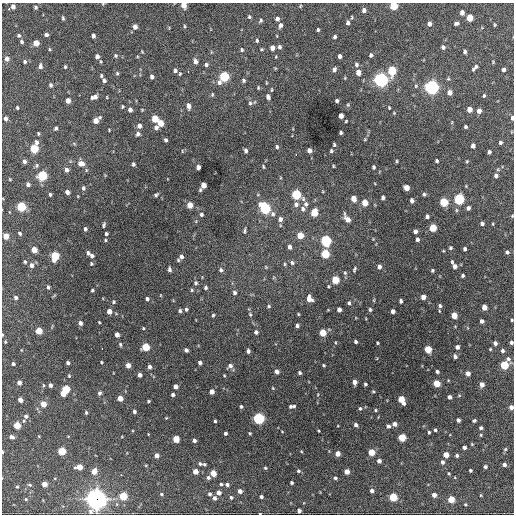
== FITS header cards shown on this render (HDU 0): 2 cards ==
NAXIS1  =                  512 / Axis length
NAXIS2  =                  512 / Axis length

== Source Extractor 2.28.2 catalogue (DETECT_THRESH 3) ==
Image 512 x 512 px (HDU 0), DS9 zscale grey, 1 PNG px = 1 image px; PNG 516 x 516 px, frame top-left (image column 1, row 512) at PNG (2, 3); no overlay
Background 1500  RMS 35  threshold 105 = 3 sigma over >= 5 px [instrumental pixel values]
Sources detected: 372; all 372 listed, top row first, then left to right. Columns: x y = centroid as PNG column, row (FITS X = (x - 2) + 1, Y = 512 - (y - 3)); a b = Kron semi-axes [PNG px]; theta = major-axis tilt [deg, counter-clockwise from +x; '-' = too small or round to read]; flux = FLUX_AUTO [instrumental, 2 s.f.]
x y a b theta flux
184 5 5 4 - 2.4e+04
13 6 4 4 - 9.4e+03
300 6 4 2 - 1.9e+03
393 6 5 5 - 7.9e+04
35 7 4 4 - 3.5e+03
9 9 3 2 - 2.3e+03
364 10 4 4 - 8.5e+03
462 13 5 4 - 1.2e+04
249 17 5 5 - 3.6e+03
351 17 5 2 - 2.2e+03
63 18 6 3 -80 3.3e+03
470 18 5 4 - 4.6e+04
277 19 5 4 - 7.2e+03
261 21 5 4 - 3.8e+03
348 23 5 4 - 6.2e+03
456 23 6 4 18 5.3e+03
429 24 4 4 - 1.1e+04
280 25 6 4 75 7.1e+03
495 25 4 3 - 2.4e+03
184 26 5 3 - 2.4e+03
135 27 5 4 - 1.1e+04
318 30 3 3 - 3.5e+03
19 35 4 4 - 4.0e+03
46 35 4 3 - 5.8e+03
93 36 4 4 - 7.7e+03
335 37 4 3 - 4.9e+03
257 41 5 4 - 3.1e+03
22 42 4 3 - 3.9e+03
36 43 5 4 - 3.1e+04
279 47 5 4 - 5.4e+03
443 47 5 4 - 5.6e+03
272 48 5 4 - 1.4e+04
49 49 5 3 - 2.4e+03
261 49 4 3 - 2.3e+03
242 50 5 4 - 3.3e+03
142 52 5 3 - 1.9e+03
465 52 4 3 - 5.6e+03
371 55 5 4 - 4.6e+03
97 56 6 5 - 9.9e+03
115 56 5 5 - 3.4e+03
340 56 4 4 - 7.4e+03
7 59 5 5 - 8.5e+03
195 61 5 4 - 1.0e+04
25 62 4 4 - 3.4e+03
356 64 6 5 - 5.0e+03
206 65 5 4 - 4.9e+03
40 66 6 4 -85 6.5e+03
65 67 3 3 - 3.0e+03
475 67 8 3 50 6.9e+03
334 69 6 4 66 7.0e+03
503 69 4 3 - 7.7e+03
175 70 5 4 - 5.3e+03
392 70 6 5 - 1.2e+05
188 71 3 2 - 3.4e+03
358 72 6 5 - 1.6e+04
117 73 5 4 - 3.5e+03
180 74 4 3 - 2.4e+03
101 76 5 4 - 2.8e+03
152 77 4 4 - 8.2e+03
224 77 5 5 - 1.9e+05
345 78 3 3 - 1.9e+03
104 80 5 4 - 5.4e+03
243 80 5 4 - 4.0e+03
381 80 6 5 - 7.8e+05
219 82 6 6 - 7.3e+03
51 85 5 4 - 4.8e+03
416 86 5 4 - 3.0e+03
431 87 6 5 - 7.4e+05
258 88 5 4 - 2.4e+03
272 90 6 3 90 2.2e+03
450 92 5 5 - 1.5e+04
212 94 5 4 - 2.8e+03
484 95 4 3 - 2.8e+03
94 97 7 5 22 1.1e+04
107 97 4 2 - 1.8e+03
268 97 5 4 - 7.5e+03
68 101 5 4 - 1.6e+04
337 101 4 3 - 4.7e+03
250 103 6 5 - 4.1e+03
348 105 5 4 - 2.6e+03
188 106 6 4 -78 1.1e+04
123 107 4 4 - 2.6e+03
17 108 3 3 - 3.1e+03
389 108 4 3 - 2.0e+03
469 109 5 4 - 2.1e+04
130 110 4 4 - 9.9e+03
479 111 5 4 - 1.2e+04
394 113 4 3 - 1.9e+03
341 116 5 4 - 1.5e+04
6 118 4 4 - 6.7e+03
512 118 5 3 - 7.3e+03
155 119 5 4 - 5.2e+04
96 120 6 4 45 2.3e+04
346 121 3 2 - 2.1e+03
160 123 5 4 - 3.4e+04
139 126 5 5 - 1.0e+04
465 127 3 3 - 3.9e+03
56 128 4 3 - 4.2e+03
156 128 5 5 - 7.0e+03
341 133 3 3 - 4.0e+03
38 134 3 3 - 2.8e+03
138 134 5 4 - 6.6e+03
365 139 5 4 - 2.2e+03
166 140 4 3 - 3.8e+03
36 142 6 4 -69 6.1e+03
500 142 4 4 - 4.3e+03
334 145 4 3 - 3.1e+03
473 146 4 4 - 9.9e+03
277 147 5 4 - 4.0e+03
34 148 5 5 - 1.1e+05
309 150 4 4 - 1.1e+04
182 151 4 2 - 1.4e+03
246 151 4 3 - 5.4e+03
331 151 4 3 - 3.5e+03
489 152 4 3 - 5.3e+03
296 155 3 2 - 4.5e+03
24 161 5 4 - 6.3e+03
396 161 5 3 - 2.5e+03
437 161 4 3 - 4.1e+03
467 161 4 3 - 2.3e+03
81 164 6 5 - 1.9e+04
133 164 4 3 - 4.3e+03
37 166 6 5 - 4.0e+03
333 166 3 2 - 2.0e+03
198 167 4 4 - 1.1e+04
263 167 5 3 - 2.4e+03
373 167 4 3 - 4.0e+03
66 170 5 5 - 8.1e+03
496 175 5 4 - 6.4e+03
42 176 5 5 - 1.7e+05
10 179 4 3 - 1.9e+03
28 184 4 4 - 7.3e+03
203 186 7 4 61 2.8e+04
83 188 6 4 -81 4.7e+03
406 188 5 4 - 1.8e+04
67 192 4 4 - 1.0e+04
50 194 4 3 - 3.5e+03
424 194 5 5 - 3.9e+03
156 195 5 4 - 4.0e+03
296 195 6 5 - 1.6e+05
383 197 4 4 - 6.0e+03
353 199 5 4 - 2.0e+04
459 199 5 5 - 2.4e+05
412 200 4 4 - 7.7e+03
444 202 5 5 - 9.8e+04
365 203 5 4 - 3.8e+04
296 204 7 6 - 8.7e+03
306 204 6 6 - 6.5e+03
190 205 5 4 - 3.2e+04
21 207 5 5 - 1.4e+05
265 208 7 5 -61 2.3e+05
468 208 5 4 - 7.1e+03
303 209 7 6 - 7.3e+03
314 213 5 5 - 6.5e+04
201 214 4 4 - 4.5e+03
273 214 7 6 - 6.4e+03
512 216 4 3 - 2.1e+03
427 217 4 4 - 5.9e+03
280 219 5 5 - 9.0e+03
347 219 8 4 -55 1.6e+04
482 223 4 4 - 6.2e+03
493 224 4 3 - 1.9e+03
104 225 7 4 73 4.3e+03
280 225 5 3 - 2.0e+03
433 228 5 4 - 6.7e+04
85 229 5 4 - 5.3e+03
244 231 7 3 83 3.7e+03
415 231 4 4 - 8.4e+03
20 233 4 3 - 4.6e+03
106 234 4 3 - 4.6e+03
300 235 5 4 - 4.2e+04
6 236 5 4 - 3.1e+04
417 239 4 3 - 6.5e+03
105 240 4 4 - 2.6e+03
326 241 6 5 - 2.4e+05
289 247 5 4 - 8.5e+03
450 248 4 3 - 3.6e+03
465 249 4 3 - 5.0e+03
34 250 5 4 - 3.0e+04
507 252 4 4 - 4.8e+03
88 253 5 4 - 6.1e+03
325 254 5 5 - 1.0e+05
55 256 6 5 - 1.0e+05
92 256 5 5 - 5.7e+03
181 257 7 6 - 9.2e+03
25 262 4 3 - 3.0e+03
91 263 5 5 - 3.7e+03
292 263 6 5 - 4.7e+03
284 264 5 3 - 2.5e+03
31 265 5 5 - 9.0e+03
454 266 8 4 -61 1.2e+04
266 267 5 3 - 2.0e+03
379 267 5 4 - 8.2e+03
169 269 6 4 -81 6.1e+03
354 269 6 3 72 3.3e+03
221 270 6 5 - 5.7e+03
432 270 3 3 - 3.5e+03
345 273 5 5 - 3.7e+03
462 276 3 3 - 3.6e+03
335 280 5 5 - 7.2e+04
196 283 6 5 - 4.4e+03
48 287 4 3 - 4.3e+03
205 287 6 5 - 4.9e+03
92 290 3 3 - 3.8e+03
192 290 5 4 - 2.8e+03
234 293 5 5 - 5.6e+03
16 297 4 3 - 4.9e+03
423 297 4 4 - 1.8e+04
147 299 4 4 - 5.6e+03
309 299 6 5 - 2.0e+04
401 301 4 3 - 4.5e+03
114 302 5 5 - 3.7e+03
349 303 5 4 - 3.9e+03
269 306 5 4 - 3.1e+03
440 306 6 5 - 4.8e+03
484 307 4 4 - 2.0e+04
186 309 5 4 - 4.2e+03
370 309 5 4 - 3.8e+03
339 310 4 4 - 1.1e+04
109 311 5 4 - 1.8e+04
180 311 5 4 - 4.5e+03
393 311 4 4 - 8.9e+03
250 314 5 4 - 3.1e+03
298 314 4 3 - 1.9e+03
213 315 4 4 - 3.2e+03
454 315 5 4 - 3.5e+04
512 320 3 2 - 2.5e+03
482 321 4 4 - 7.6e+03
99 322 4 2 - 2.0e+03
80 323 4 4 - 1.0e+04
297 325 4 3 - 6.0e+03
143 328 4 3 - 2.3e+03
39 331 5 4 - 4.3e+04
256 332 4 4 - 6.1e+03
323 333 5 4 - 4.7e+04
117 335 4 4 - 1.4e+04
5 342 3 2 - 2.1e+03
356 342 4 3 - 4.3e+03
511 342 4 3 - 4.9e+03
377 343 3 3 - 2.3e+03
495 343 4 4 - 7.3e+03
120 344 6 4 -75 3.4e+03
145 347 5 5 - 7.8e+04
457 347 4 4 - 9.4e+03
102 349 2 2 - 2.6e+03
428 349 5 4 - 6.0e+04
490 349 3 3 - 2.0e+03
186 350 4 4 - 6.7e+03
248 351 5 4 - 5.3e+03
502 351 4 3 - 5.3e+03
455 356 4 4 - 6.0e+03
508 359 8 6 -57 7.0e+03
101 362 3 3 - 2.4e+03
68 363 4 3 - 4.8e+03
200 363 4 4 - 6.2e+03
13 364 4 3 - 5.0e+03
128 365 4 4 - 1.7e+04
324 365 3 3 - 2.6e+03
504 365 5 5 - 1.0e+05
230 366 6 6 - 8.6e+03
149 367 5 4 - 7.3e+03
277 372 5 4 - 1.1e+04
437 372 4 3 - 4.9e+03
300 373 4 4 - 4.3e+03
468 373 4 4 - 1.3e+04
140 375 4 4 - 9.9e+03
224 375 3 3 - 2.0e+03
69 376 5 4 - 2.7e+03
354 382 4 4 - 1.3e+04
19 383 4 4 - 1.0e+04
436 383 5 4 - 5.1e+04
365 384 3 3 - 3.6e+03
482 384 4 4 - 1.3e+04
43 385 5 3 - 2.2e+03
50 385 4 3 - 7.1e+03
176 387 4 4 - 1.1e+04
273 388 4 3 - 2.0e+03
66 389 5 4 - 8.0e+04
373 391 4 3 - 2.3e+03
212 392 4 4 - 1.5e+04
99 393 5 5 - 5.5e+03
63 394 5 4 - 2.6e+04
318 394 4 3 - 1.7e+03
173 395 4 3 - 5.8e+03
450 397 4 4 - 8.1e+03
120 398 4 4 - 2.4e+04
20 400 4 4 - 1.3e+04
401 400 7 4 -62 4.6e+04
148 401 3 3 - 2.7e+03
43 404 4 4 - 2.8e+04
290 406 4 4 - 4.0e+03
294 406 4 3 - 3.0e+03
241 407 4 4 - 3.8e+03
511 407 4 4 - 1.1e+04
360 408 5 4 - 3.2e+03
376 410 3 3 - 2.6e+03
134 411 4 3 - 5.6e+03
86 412 5 3 - 3.2e+03
26 416 6 5 - 6.7e+03
166 418 4 3 - 2.0e+03
258 418 5 5 - 3.4e+05
458 420 4 4 - 7.6e+03
215 421 3 3 - 3.6e+03
474 421 4 3 - 3.6e+03
395 424 4 4 - 1.0e+04
17 425 5 4 - 4.5e+04
356 425 4 4 - 5.6e+03
388 426 5 4 - 4.9e+03
481 428 4 3 - 5.0e+03
435 430 4 3 - 3.2e+03
282 431 4 2 - 1.4e+03
318 431 3 2 - 2.0e+03
429 432 3 3 - 2.9e+03
225 433 4 3 - 5.2e+03
250 433 3 3 - 2.4e+03
481 435 4 4 - 2.1e+03
39 436 4 3 - 1.7e+03
11 437 5 4 - 6.9e+03
402 437 5 5 - 7.0e+04
176 439 5 4 - 5.0e+04
194 440 4 4 - 7.4e+03
464 447 4 3 - 6.7e+03
505 449 5 4 - 2.7e+03
62 451 5 4 - 8.1e+04
2 452 4 2 - 3.0e+03
371 452 5 4 - 4.5e+04
338 454 4 4 - 1.7e+04
156 455 4 4 - 1.2e+04
446 455 4 4 - 2.7e+04
457 455 4 4 - 4.2e+03
379 461 4 4 - 1.0e+04
442 462 4 4 - 5.9e+03
200 464 6 4 -23 4.7e+03
204 464 4 3 - 3.5e+03
146 465 4 2 - 1.8e+03
504 465 4 3 - 7.9e+03
79 467 5 4 - 2.8e+04
485 467 3 3 - 4.5e+03
265 468 4 3 - 2.5e+03
470 470 3 3 - 3.5e+03
94 471 6 5 - 1.8e+04
195 471 4 4 - 2.2e+04
298 471 4 4 - 3.9e+03
347 472 4 4 - 2.0e+04
213 473 5 4 - 3.9e+04
449 473 4 3 - 2.5e+03
208 478 5 5 - 5.5e+03
335 478 4 3 - 4.7e+03
292 483 3 3 - 3.4e+03
44 484 4 4 - 2.2e+04
221 484 4 3 - 2.9e+03
227 484 4 4 - 6.1e+03
30 485 6 4 -8 3.0e+03
17 487 4 4 - 2.7e+03
240 491 4 4 - 9.7e+03
372 491 4 4 - 7.8e+03
218 493 4 4 - 1.1e+04
161 494 5 4 - 3.6e+03
210 494 5 4 - 4.7e+03
434 495 4 4 - 1.2e+04
481 495 4 3 - 1.8e+03
123 496 5 4 - 8.5e+04
231 497 5 4 - 3.8e+03
261 497 4 3 - 5.2e+03
393 497 5 5 - 9.2e+04
214 498 5 4 - 7.1e+03
26 499 4 4 - 2.5e+03
96 499 8 8 - 1.5e+06
451 499 4 4 - 4.8e+04
465 504 3 3 - 2.8e+03
299 511 4 4 - 7.7e+03
260 514 3 2 - 1.9e+03
At the frame edge (FLAGS 8, measured only in part): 9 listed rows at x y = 184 5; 393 6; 512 118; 512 216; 512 320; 511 342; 511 407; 2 452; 260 514